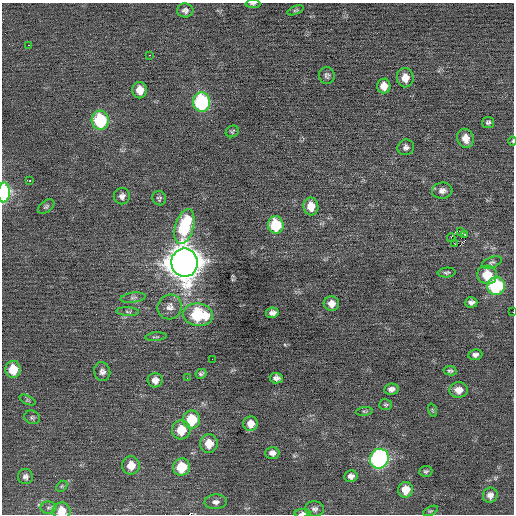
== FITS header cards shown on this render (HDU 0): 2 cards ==
NAXIS1  =                  512 / Axis length
NAXIS2  =                  512 / Axis length

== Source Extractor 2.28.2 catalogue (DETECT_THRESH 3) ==
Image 512 x 512 px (HDU 0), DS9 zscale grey, 1 PNG px = 1 image px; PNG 516 x 516 px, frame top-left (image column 1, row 512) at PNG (2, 3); each listed source drawn as its Kron ellipse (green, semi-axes under 4 px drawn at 4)
Background -0.0152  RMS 0.68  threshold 2.04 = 3 sigma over >= 5 px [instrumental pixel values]
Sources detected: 79; all 79 listed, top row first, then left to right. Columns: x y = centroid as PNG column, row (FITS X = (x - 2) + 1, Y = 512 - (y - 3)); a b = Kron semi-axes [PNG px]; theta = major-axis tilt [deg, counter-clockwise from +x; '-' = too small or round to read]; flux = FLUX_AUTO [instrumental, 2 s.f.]
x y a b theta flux
253 4 7 3 -1 82
185 10 8 7 - 170
295 10 8 3 22 57
28 45 3 2 - 130
150 55 3 2 - 140
327 75 8 8 - 140
405 78 9 8 - 440
384 86 7 6 - 400
140 90 8 7 - 490
202 102 10 8 -86 5300
100 120 9 8 - 3200
488 122 6 5 - 100
232 131 7 5 30 68
465 138 10 8 -71 450
513 141 5 3 - 47
406 147 8 7 - 170
30 181 3 2 - 320
442 191 10 8 6 240
4 192 10 6 85 4800
122 196 8 8 - 190
159 198 7 6 - 99
311 206 9 7 -82 580
46 207 9 5 37 96
276 225 9 8 - 1900
184 227 18 9 74 3200
460 231 2 2 - 2200
465 235 3 2 - 570
451 238 4 3 - 1800
455 244 3 2 - 200
492 262 10 5 20 110
184 263 14 13 - 84000
447 273 9 5 6 95
487 275 10 9 - 970
496 286 9 8 - 4300
133 298 12 5 7 140
471 302 6 5 - 160
331 304 7 7 - 300
170 307 12 12 - 350
128 312 11 4 -3 92
513 312 2 2 - 52
272 313 6 5 - 180
198 315 15 11 -6 2900
156 337 11 3 5 62
475 355 7 5 9 160
212 359 2 2 - 20
13 369 8 7 - 910
450 371 7 4 -10 91
102 372 9 8 - 200
201 374 5 4 - 100
187 378 2 2 - 24
276 378 6 5 - 170
155 380 7 7 - 280
391 389 7 5 9 210
459 390 9 7 2 420
27 400 9 4 -26 71
385 405 6 5 - 72
432 410 7 4 -71 52
364 411 8 4 7 67
32 417 8 6 -23 100
191 420 9 8 - 1500
251 424 7 7 - 410
181 430 9 9 - 960
209 443 9 9 - 630
272 453 7 6 - 230
379 459 10 9 - 9200
131 465 9 9 - 590
182 467 8 8 - 1300
426 471 6 5 - 92
351 476 6 6 - 240
25 477 7 7 - 160
62 486 6 4 45 68
406 490 8 7 - 720
490 495 8 7 - 240
216 502 11 7 2 220
48 508 8 6 0 120
315 509 9 7 -6 170
61 511 9 8 - 710
430 511 8 4 26 68
302 513 8 4 3 120
At the frame edge (FLAGS 8, measured only in part): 6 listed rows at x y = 253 4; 513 141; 4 192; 513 312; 61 511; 302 513